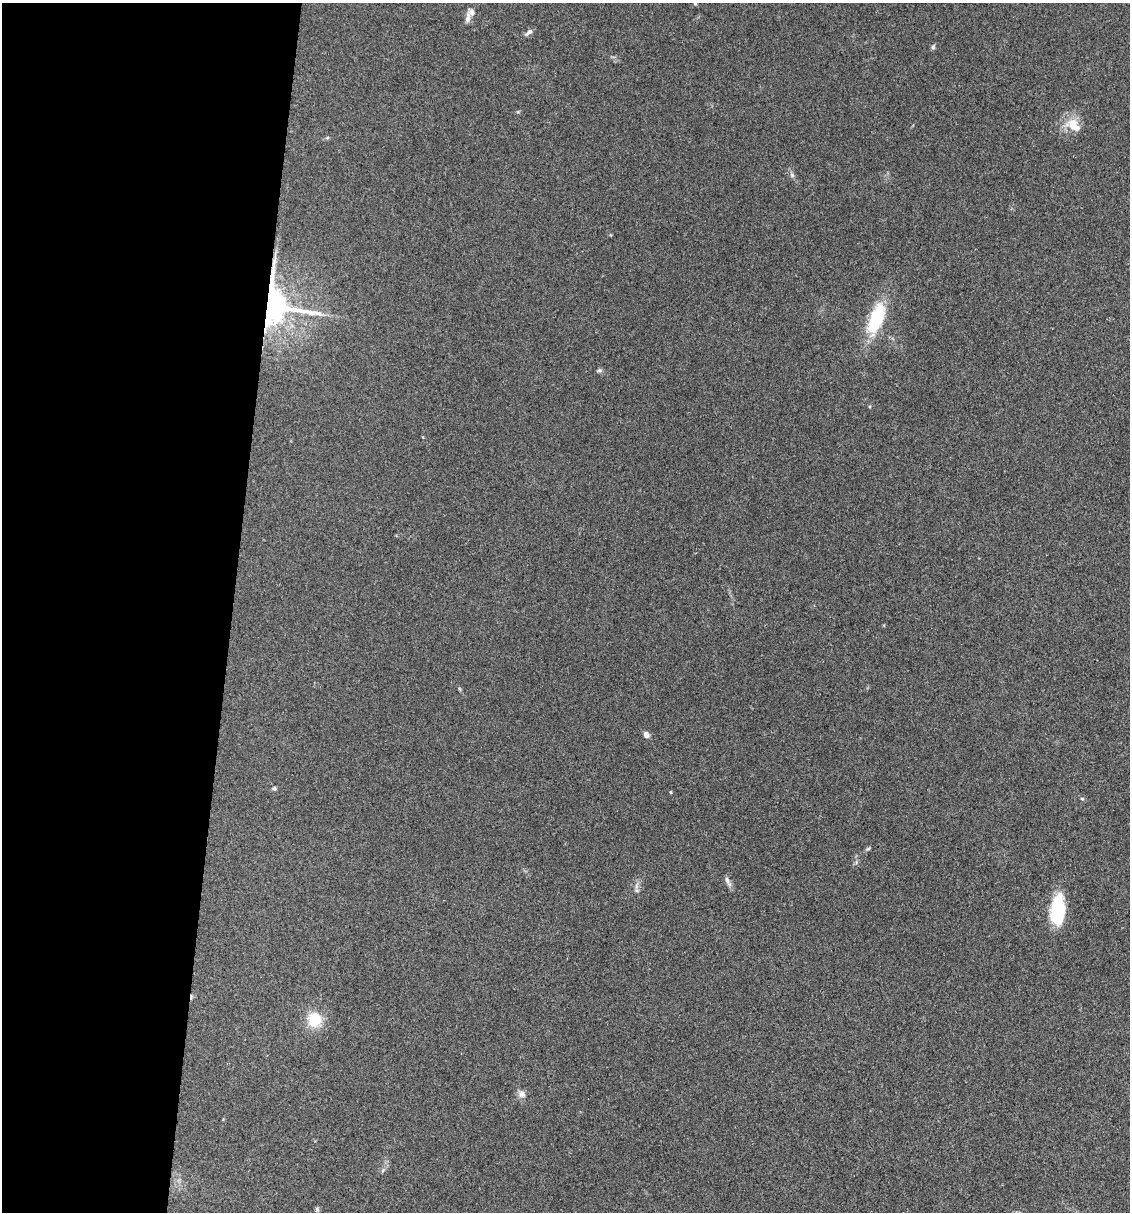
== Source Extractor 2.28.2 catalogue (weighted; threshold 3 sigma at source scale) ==
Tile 5 of 4 x 4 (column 1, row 2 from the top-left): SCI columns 232-1359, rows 2422-3631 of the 4860 x 4841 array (HDU 1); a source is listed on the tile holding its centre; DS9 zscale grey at full resolution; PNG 1132 x 1214 px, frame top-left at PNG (2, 3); no overlay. Shown black and unused: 21% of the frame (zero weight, under 3 of 4 exposures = <1% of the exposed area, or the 3 px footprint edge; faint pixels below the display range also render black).
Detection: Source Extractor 2.28.2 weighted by HDU 2 'WHT'; one run over the whole footprint, this tile lists its part. Background 0.112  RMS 0.0067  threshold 0.0302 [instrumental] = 3 sigma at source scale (4.5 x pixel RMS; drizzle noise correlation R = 1.50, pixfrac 1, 0.05/0.05 arcsec/px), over >= 5 px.
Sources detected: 26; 1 inside a brighter object's white glare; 1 cosmic-ray / hot-pixel residue — not listed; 1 inside a brighter listed object's ellipse — not listed separately; the other 23 listed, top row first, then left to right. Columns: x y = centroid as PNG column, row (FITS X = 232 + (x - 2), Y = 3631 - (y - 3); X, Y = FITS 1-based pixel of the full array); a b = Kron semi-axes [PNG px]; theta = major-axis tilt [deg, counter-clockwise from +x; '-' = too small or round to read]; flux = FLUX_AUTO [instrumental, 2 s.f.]
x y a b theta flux
695 3 5 4 - 0.76
468 18 14 6 80 3.3
529 32 12 5 37 2.3
933 47 7 5 73 1.2
1073 125 23 14 -37 12
327 138 6 4 19 0.84
792 175 7 4 -46 1.5
269 305 12 11 - 1700
876 319 36 15 70 38
599 371 9 3 11 1.1
460 689 6 4 -87 0.73
646 734 9 7 -62 2.4
274 788 6 5 - 1.3
671 792 3 3 - 0.64
1082 799 5 4 - 0.91
868 849 6 4 2 0.88
727 880 14 5 -69 2.5
637 890 7 5 -30 1.3
1057 909 33 16 76 31
314 1020 17 16 - 18
522 1094 9 9 - 3.3
383 1170 7 4 71 1.1
317 1209 7 5 76 1.3
Overlapping masked pixels (flux is a lower limit): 1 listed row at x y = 269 305
Isophote crosses this tile's border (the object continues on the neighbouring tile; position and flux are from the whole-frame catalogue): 1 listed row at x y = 695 3